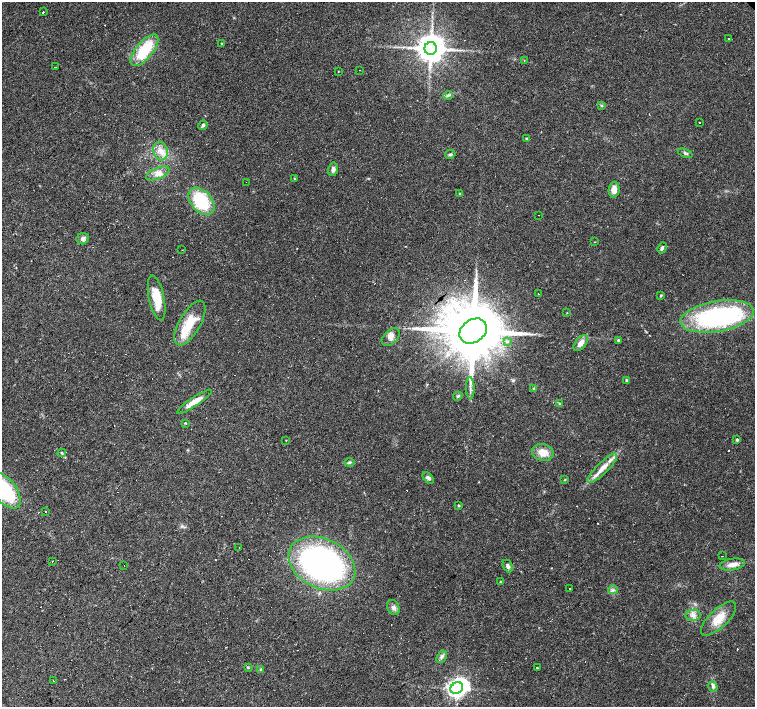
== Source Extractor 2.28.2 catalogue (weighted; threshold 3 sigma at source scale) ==
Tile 7 of 4 x 4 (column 3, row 2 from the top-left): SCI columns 3011-4516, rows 3036-4444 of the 6021 x 6003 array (HDU 1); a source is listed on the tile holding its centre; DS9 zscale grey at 2 x 2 block average (1 PNG px = mean of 2 x 2 image px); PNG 757 x 709 px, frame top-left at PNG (2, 2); each listed source drawn as its Kron ellipse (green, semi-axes under 4 px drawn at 4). Shown black and unused: <1% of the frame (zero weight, under 3 of 4 exposures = <1% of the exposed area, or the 3 px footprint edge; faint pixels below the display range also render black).
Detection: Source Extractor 2.28.2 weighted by HDU 2 'WHT'; one run over the whole footprint, this tile lists its part. Background 0.033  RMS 0.0024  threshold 0.011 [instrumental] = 3 sigma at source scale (4.5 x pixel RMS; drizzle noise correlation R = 1.50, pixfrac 1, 0.0396/0.0396 arcsec/px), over >= 5 px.
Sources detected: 101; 1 inside a brighter object's white glare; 20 cosmic-ray / hot-pixel residue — neither listed nor drawn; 2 inside a brighter listed object's ellipse — not listed separately; the other 78 listed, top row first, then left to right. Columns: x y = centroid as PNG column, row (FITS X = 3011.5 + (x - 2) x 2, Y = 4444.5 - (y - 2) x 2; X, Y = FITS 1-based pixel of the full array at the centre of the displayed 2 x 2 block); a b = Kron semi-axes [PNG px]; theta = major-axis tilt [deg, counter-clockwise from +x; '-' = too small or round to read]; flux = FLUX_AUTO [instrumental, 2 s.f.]
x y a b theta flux
43 12 2 2 - 3.9
729 39 2 2 - 0.37
222 44 2 2 - 0.97
431 48 6 6 - 1100
144 50 19 8 50 22
524 60 2 2 - 0.47
55 67 2 2 - 0.39
360 70 2 2 - 0.44
338 71 2 2 - 0.25
448 95 5 3 - 0.97
602 106 3 3 - 0.56
699 122 2 2 - 0.54
203 125 5 3 - 1.3
526 139 3 3 - 0.9
160 151 9 7 -75 4.7
685 153 7 3 -21 0.99
450 154 5 3 - 0.94
333 169 7 5 78 2.1
158 173 12 5 21 3.8
294 179 3 2 - 0.45
246 182 2 2 - 0.61
614 190 8 5 85 4.8
459 193 2 2 - 0.31
201 201 16 10 -49 31
538 215 2 2 - 0.61
83 239 6 5 - 1.8
594 242 2 2 - 0.95
662 248 6 3 62 1.4
182 250 2 2 - 0.24
538 294 2 2 - 2
661 295 2 2 - 0.74
157 298 23 7 -78 15
567 313 3 2 - 0.27
717 316 37 15 10 91
190 323 25 10 60 16
473 331 15 11 35 6800
391 337 10 6 43 3.4
618 340 3 3 - 1
507 341 3 2 - 0.72
581 343 9 5 51 4
626 380 4 3 - 0.62
470 388 11 2 -89 1.6
534 388 3 3 - 0.49
458 396 5 2 - 0.63
194 402 20 4 34 6.8
560 404 3 3 - 0.5
185 423 3 3 - 0.46
286 440 2 2 - 0.28
737 440 2 2 - 1.2
543 452 11 8 -10 7
62 453 4 3 - 0.62
349 462 5 4 - 1.1
602 468 20 5 45 7.1
428 478 7 4 -45 1.7
565 480 3 3 - 0.38
5 490 21 11 -52 50
459 506 2 2 - 0.82
46 512 2 2 - 0.38
239 548 2 2 - 0.58
722 556 2 2 - 0.33
52 561 2 2 - 0.86
322 564 35 24 -26 170
732 565 13 6 9 4.4
124 566 2 2 - 7.1
508 566 7 4 -65 1.6
500 582 2 2 - 0.59
570 589 2 2 - 0.66
613 590 5 3 - 1.2
393 608 8 6 -62 2.2
693 615 8 5 0 2.5
719 619 22 9 44 9.9
442 657 7 4 57 1.5
248 668 3 2 - 0.44
537 668 2 2 - 1.6
261 669 4 3 - 0.54
53 681 2 2 - 0.6
713 687 5 4 - 1.5
457 688 7 5 34 320
Isophote crosses this tile's border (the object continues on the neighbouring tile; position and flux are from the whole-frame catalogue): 1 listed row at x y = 5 490
Diffuse or blended objects may show on this block-average render without a row.